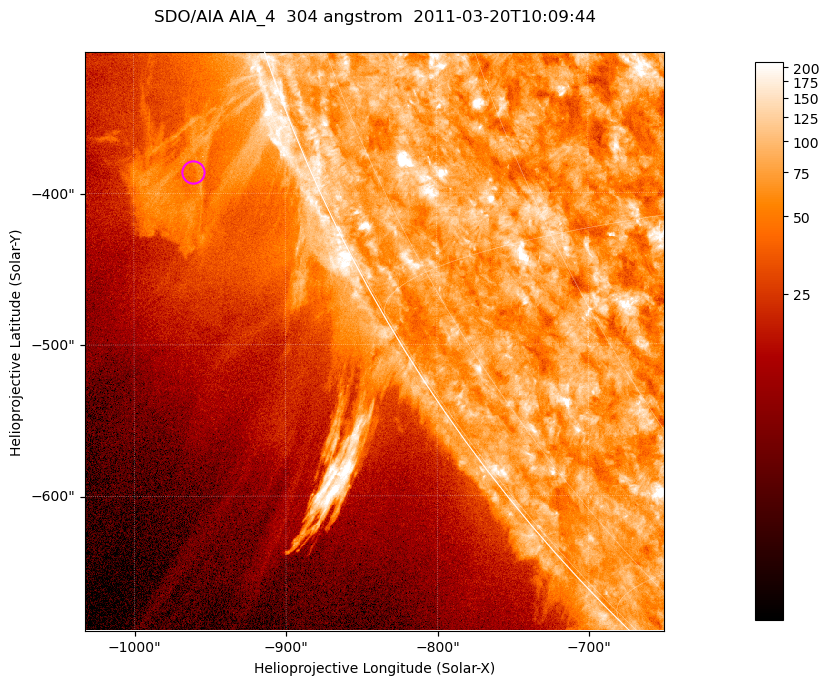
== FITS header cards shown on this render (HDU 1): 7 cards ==
TELESCOP= 'SDO/AIA '           / For AIA: SDO/AIA
INSTRUME= 'AIA_4   '           / For AIA: AIA_ATA1, AIA_ATA2, AIA_ATA3 or AIA_AT
WAVELNTH=                  304 / [angstrom] Wavelength
WAVEUNIT= 'angstrom'           / Wavelength unit: angstrom
DATE-OBS= '2011-03-20T10:09:44.123' / [ISO] Date when observation started; ISO 8
CTYPE1  = 'HPLN-TAN'           / CTYPE1; Typically HPLN
CTYPE2  = 'HPLT-TAN'           / CTYPE2; Typically HPLT

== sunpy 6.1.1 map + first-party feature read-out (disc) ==
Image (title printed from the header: SDO/AIA AIA_4  304 angstrom  2011-03-20T10:09:44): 637 x 637 px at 0.6 arcsec/px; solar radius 964 arcsec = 1606 px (partial field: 2.2% of the solar disc is inside the frame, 43% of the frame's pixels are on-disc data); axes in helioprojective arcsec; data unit not stated in the header (colour bar unlabelled)
Orientation: roll -0.132 deg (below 1 deg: not rotated)
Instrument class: DISC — disc imager (sunpy class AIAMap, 304 A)
Bright regions (active regions / flare kernels): reference = the on-disc median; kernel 5 px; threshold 5 sigma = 115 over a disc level ~74.2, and >= 1.15x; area >= 405 px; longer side >= 8 px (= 4.8 arcsec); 0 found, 0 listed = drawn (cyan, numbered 1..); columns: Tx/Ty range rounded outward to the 2 arcsec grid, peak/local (2 s.f.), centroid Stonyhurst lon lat
Off-limb structures (1.02-1.3 R_sun): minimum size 202 px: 9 found; the strongest spans PA ~110..115 deg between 1.02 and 1.13 R_sun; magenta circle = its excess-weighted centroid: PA ~110 deg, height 1.07 R_sun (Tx ~-960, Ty ~-386 arcsec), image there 1.7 x the reference